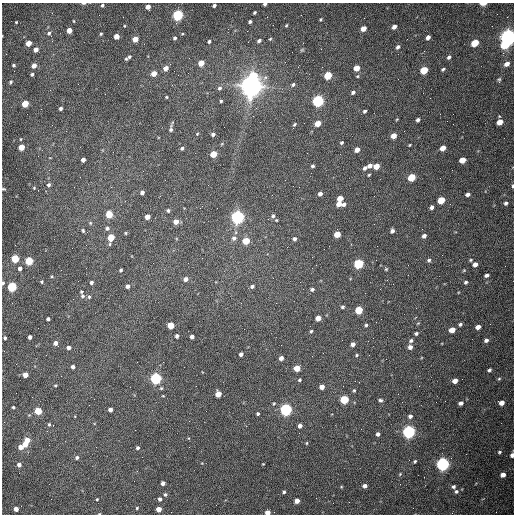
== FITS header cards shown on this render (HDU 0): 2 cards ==
NAXIS1  =                  512 /fastest changing axis
NAXIS2  =                  512 /next to fastest changing axis

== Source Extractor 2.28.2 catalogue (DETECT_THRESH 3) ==
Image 512 x 512 px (HDU 0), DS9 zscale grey, 1 PNG px = 1 image px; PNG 516 x 516 px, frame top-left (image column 1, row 512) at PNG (2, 3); no overlay
Background 1540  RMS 23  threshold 70.1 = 3 sigma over >= 5 px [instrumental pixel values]
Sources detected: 231; all 231 listed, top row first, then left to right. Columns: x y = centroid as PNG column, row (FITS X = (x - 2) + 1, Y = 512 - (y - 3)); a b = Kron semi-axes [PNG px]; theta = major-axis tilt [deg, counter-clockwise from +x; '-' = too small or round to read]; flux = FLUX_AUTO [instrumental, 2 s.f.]
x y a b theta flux
84 3 5 2 - 2.7e+03
265 4 3 3 - 3.5e+03
483 4 5 2 - 1.2e+04
102 5 4 3 - 2.6e+03
214 5 4 3 - 4.0e+03
148 7 4 4 - 9.9e+03
254 13 3 3 - 2.3e+03
178 15 5 5 - 2.6e+05
320 19 4 3 - 1.7e+03
74 21 3 2 - 1.3e+03
16 22 3 2 - 1.3e+03
250 22 3 3 - 2.7e+03
286 25 4 3 - 1.7e+03
394 27 4 4 - 7.6e+03
363 28 5 4 - 1.5e+04
69 30 4 4 - 1.8e+04
49 33 6 5 - 3.7e+03
101 34 4 3 - 2.1e+03
51 36 3 2 - 1.4e+03
116 36 4 4 - 1.6e+04
428 37 4 4 - 6.8e+03
508 37 6 5 - 1.1e+06
175 38 4 4 - 2.6e+03
135 39 4 4 - 2.0e+04
270 39 5 4 - 1.7e+03
209 41 3 3 - 3.1e+03
259 41 5 4 - 4.0e+03
28 43 4 4 - 2.0e+04
475 43 5 4 - 5.5e+04
504 45 6 5 - 4.6e+04
398 47 5 4 - 4.7e+03
36 49 4 4 - 9.4e+03
321 49 2 2 - 7.9e+02
302 50 5 4 - 1.9e+03
129 57 5 4 - 2.2e+03
449 57 5 4 - 3.8e+03
126 59 4 3 - 2.1e+03
201 63 5 4 - 2.6e+04
507 64 6 4 34 8.5e+03
14 65 3 3 - 2.2e+03
34 66 4 4 - 1.2e+04
165 68 5 4 - 1.0e+04
357 68 5 4 - 2.3e+04
443 69 4 3 - 2.8e+03
424 70 5 4 - 6.1e+04
32 74 3 3 - 3.2e+03
154 74 4 4 - 1.5e+04
328 75 5 4 - 6.9e+04
253 76 6 5 - 5.6e+04
357 76 5 4 - 1.8e+03
499 80 7 4 75 2.5e+03
11 82 5 3 - 2.2e+03
293 85 6 4 45 3.2e+03
251 86 8 7 - 2.0e+06
219 88 6 5 - 3.5e+03
353 92 5 4 - 4.1e+03
105 94 2 2 - 8.6e+02
166 97 3 2 - 1.5e+03
221 101 3 3 - 2.0e+03
318 101 5 5 - 3.5e+05
25 104 5 4 - 4.3e+04
61 108 4 3 - 3.7e+03
365 111 4 4 - 2.8e+03
397 119 5 3 - 1.1e+03
418 120 4 3 - 3.9e+03
500 122 5 4 - 2.1e+04
318 123 5 4 - 2.3e+04
294 124 4 3 - 1.9e+03
293 128 2 2 - 8.7e+02
171 129 8 4 81 4.0e+03
197 134 4 3 - 1.3e+03
213 134 4 4 - 4.3e+03
394 136 5 4 - 1.4e+04
342 143 4 3 - 2.5e+03
410 145 3 2 - 1.4e+03
21 147 5 4 - 2.5e+04
182 148 4 4 - 3.1e+03
443 148 5 4 - 1.8e+04
357 150 4 4 - 1.3e+04
213 154 5 4 - 3.5e+04
83 160 4 4 - 7.7e+03
462 160 5 4 - 2.6e+04
313 166 3 3 - 2.6e+03
370 166 4 4 - 6.8e+03
376 166 5 4 - 2.2e+04
365 168 4 3 - 4.4e+03
369 175 3 2 - 1.7e+03
411 177 5 4 - 6.6e+04
49 185 6 5 - 3.6e+03
513 186 5 2 - 2.7e+03
299 187 2 2 - 8.8e+02
34 188 4 4 - 1.4e+03
3 189 5 3 - 1.6e+03
142 192 4 4 - 5.7e+03
320 194 4 4 - 6.0e+03
467 194 4 4 - 5.7e+03
340 198 5 4 - 2.5e+04
441 200 5 4 - 4.8e+04
506 203 4 4 - 3.6e+03
339 204 5 4 - 1.3e+04
344 204 4 3 - 4.4e+03
432 207 4 4 - 5.5e+03
168 210 4 4 - 2.8e+03
109 214 5 4 - 4.5e+04
273 216 6 5 - 3.9e+03
147 217 4 4 - 1.5e+04
237 217 5 5 - 6.9e+05
276 220 3 3 - 1.4e+03
176 222 5 4 - 1.3e+04
90 223 5 5 - 2.0e+03
107 228 5 5 - 3.4e+03
83 231 5 3 - 2.0e+03
392 231 4 4 - 5.0e+03
126 233 4 3 - 1.9e+03
337 234 5 4 - 2.9e+04
424 236 4 4 - 5.7e+03
111 238 6 4 73 4.2e+04
234 238 7 7 - 5.6e+03
294 239 4 4 - 4.2e+03
246 241 5 4 - 3.9e+04
15 259 5 4 - 7.0e+04
429 260 5 4 - 3.3e+03
471 260 4 3 - 1.9e+03
29 261 5 4 - 8.2e+04
358 264 5 4 - 1.7e+05
475 264 4 4 - 8.8e+03
20 268 4 4 - 5.6e+03
386 269 4 4 - 1.9e+03
121 270 4 3 - 2.5e+03
464 270 5 4 - 1.5e+03
486 275 4 3 - 4.7e+03
52 276 4 3 - 1.7e+03
186 279 5 4 - 6.2e+03
42 282 4 3 - 1.9e+03
91 282 4 4 - 3.8e+03
466 282 4 4 - 2.8e+03
3 283 5 4 - 2.7e+03
127 286 4 4 - 5.6e+03
252 286 5 4 - 4.4e+03
12 287 5 4 - 1.4e+05
312 289 5 4 - 3.7e+03
81 292 3 3 - 1.8e+03
82 296 6 6 - 3.8e+03
89 297 5 5 - 2.4e+03
276 303 2 2 - 1.2e+03
343 307 4 4 - 2.9e+03
359 310 5 4 - 6.7e+04
318 318 4 4 - 1.7e+04
48 319 4 4 - 3.9e+03
381 319 2 2 - 8.3e+02
418 323 5 4 - 1.4e+03
460 324 4 4 - 3.3e+03
171 325 5 4 - 3.5e+04
366 325 4 3 - 2.4e+03
478 327 5 4 - 1.1e+04
452 330 5 4 - 2.0e+04
311 331 4 3 - 2.2e+03
416 333 4 3 - 3.2e+03
177 336 4 4 - 4.3e+03
30 337 4 3 - 5.8e+03
192 337 4 4 - 6.3e+03
5 338 4 3 - 2.8e+03
486 340 5 4 - 5.3e+03
411 341 5 4 - 3.2e+03
55 343 4 4 - 7.2e+03
353 344 4 4 - 6.9e+03
410 347 5 4 - 6.8e+03
68 348 4 4 - 5.9e+03
241 354 4 4 - 5.1e+03
357 355 4 4 - 1.7e+03
281 358 4 4 - 7.8e+03
73 367 4 3 - 4.8e+03
297 368 5 4 - 3.2e+04
489 370 4 4 - 3.3e+03
25 375 4 4 - 1.4e+04
156 378 5 5 - 3.5e+05
499 379 5 4 - 2.1e+03
299 380 4 3 - 2.0e+03
455 381 5 4 - 1.2e+04
55 385 3 3 - 1.6e+03
322 387 4 4 - 1.0e+04
354 390 4 3 - 1.8e+03
218 394 5 4 - 2.3e+04
163 396 4 2 - 1.2e+03
344 399 5 5 - 1.0e+05
380 400 5 4 - 2.9e+03
274 403 4 3 - 1.6e+03
461 403 4 4 - 5.7e+03
501 403 5 5 - 1.1e+04
13 407 3 3 - 2.0e+03
110 410 4 4 - 5.9e+03
286 410 5 5 - 4.3e+05
38 411 5 4 - 4.9e+04
258 414 3 3 - 2.9e+03
29 415 4 4 - 1.4e+03
410 416 5 5 - 4.5e+03
189 421 3 3 - 5.8e+02
49 424 5 4 - 2.3e+03
300 426 4 4 - 6.2e+03
409 432 5 5 - 5.7e+05
378 434 4 4 - 4.6e+03
27 440 4 4 - 1.7e+04
307 443 4 3 - 1.4e+03
25 444 4 4 - 1.5e+04
21 447 5 5 - 1.0e+04
138 448 4 4 - 2.9e+03
499 452 5 4 - 2.5e+03
512 455 4 3 - 6.8e+03
77 458 5 4 - 3.3e+03
415 461 4 3 - 2.1e+03
263 464 2 2 - 9.7e+02
443 464 5 5 - 6.2e+05
19 465 4 4 - 6.0e+03
400 474 5 3 - 1.6e+03
503 475 4 4 - 8.8e+03
163 483 4 4 - 7.4e+03
365 486 5 4 - 6.4e+03
341 487 4 3 - 1.3e+03
453 487 5 5 - 3.5e+03
456 491 4 4 - 3.1e+03
284 492 3 3 - 2.8e+03
165 495 5 5 - 3.0e+03
316 498 2 2 - 3.4e+03
97 499 3 3 - 1.6e+03
160 499 4 4 - 4.6e+03
297 501 4 4 - 1.3e+04
137 508 3 3 - 1.8e+03
16 509 4 4 - 9.8e+03
159 509 4 4 - 1.4e+04
268 512 4 4 - 1.2e+04
99 514 4 2 - 1.1e+03
At the frame edge (FLAGS 8, measured only in part): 10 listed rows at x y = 84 3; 265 4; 483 4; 214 5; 513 186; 3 189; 3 283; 512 455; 268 512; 99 514